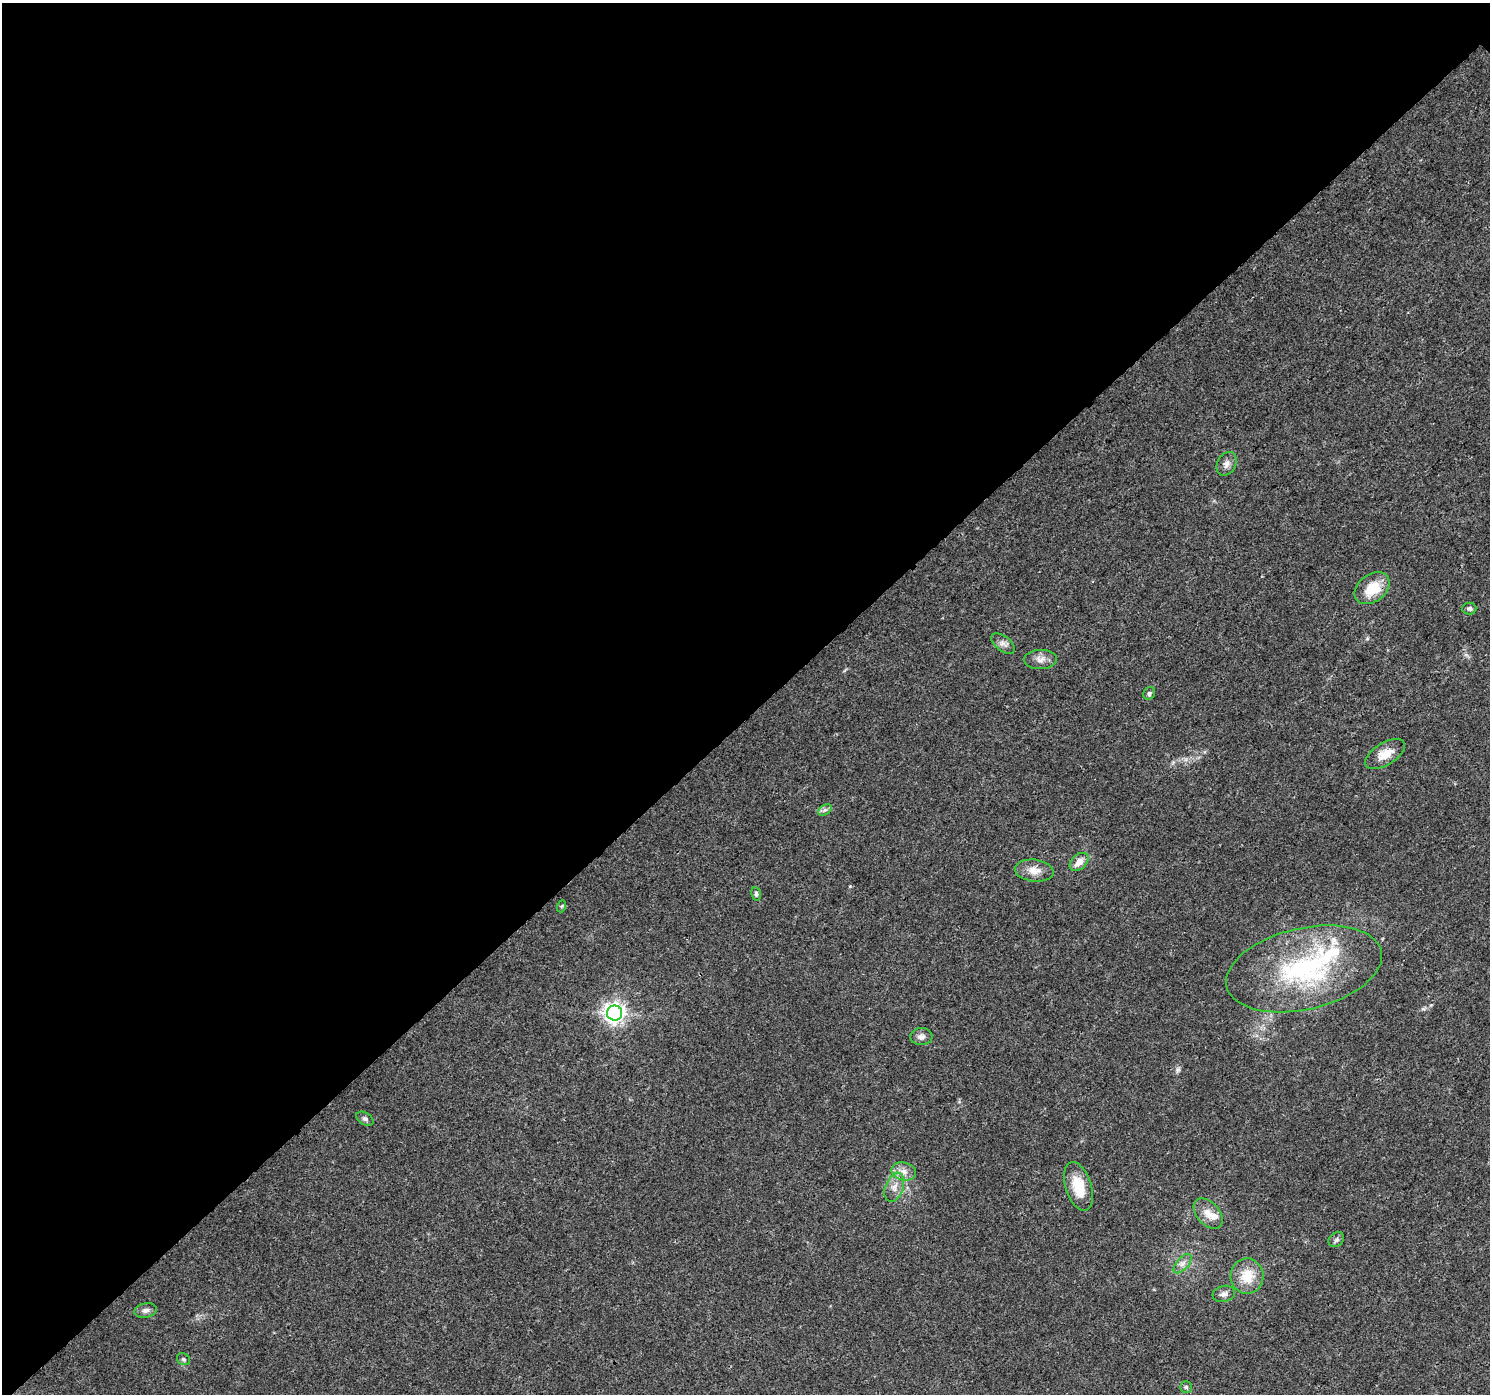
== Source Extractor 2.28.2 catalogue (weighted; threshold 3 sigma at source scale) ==
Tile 5 of 4 x 4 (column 1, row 2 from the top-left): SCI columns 77-1564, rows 3075-4466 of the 6098 x 6083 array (HDU 1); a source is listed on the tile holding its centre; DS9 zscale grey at full resolution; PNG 1492 x 1396 px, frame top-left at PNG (2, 3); each listed source drawn as its Kron ellipse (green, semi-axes under 4 px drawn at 4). Shown black and unused: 52% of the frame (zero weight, under 3 of 4 exposures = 7% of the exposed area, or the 3 px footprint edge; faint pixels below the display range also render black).
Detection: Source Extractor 2.28.2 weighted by HDU 2 'WHT'; one run over the whole footprint, this tile lists its part. Background 0.0386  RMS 0.0038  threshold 0.0172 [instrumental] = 3 sigma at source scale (4.5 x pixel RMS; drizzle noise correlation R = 1.50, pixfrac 1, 0.0396/0.0396 arcsec/px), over >= 5 px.
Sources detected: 30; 3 inside a brighter listed object's ellipse — not listed separately; the other 27 listed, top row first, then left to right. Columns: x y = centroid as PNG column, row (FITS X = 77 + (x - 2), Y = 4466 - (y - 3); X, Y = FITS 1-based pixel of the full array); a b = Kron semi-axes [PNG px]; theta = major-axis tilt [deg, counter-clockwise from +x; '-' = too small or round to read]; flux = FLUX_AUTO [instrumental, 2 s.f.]
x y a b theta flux
1227 464 12 9 63 2.1
1372 588 19 13 37 10
1469 608 7 6 - 1
1003 644 14 7 -38 1.8
1040 659 16 9 3 2.8
1149 693 6 5 - 0.93
1385 754 22 11 31 5.4
825 810 7 5 33 0.91
1079 862 11 7 40 3.5
1034 871 19 11 -7 4.3
756 894 7 5 -81 0.8
562 906 6 4 71 0.44
1304 969 79 40 13 60
615 1013 7 7 - 230
921 1037 11 8 3 1.9
365 1119 9 6 -31 0.99
904 1171 12 9 -14 2.9
1078 1186 25 13 -72 9.8
894 1187 15 9 70 3.2
1208 1214 18 11 -48 4.2
1336 1239 8 6 39 0.96
1183 1264 11 6 48 1.9
1247 1276 17 16 - 8.7
1224 1294 11 8 15 1.7
146 1310 11 7 11 1.7
183 1359 7 5 -32 0.74
1186 1387 6 6 - 0.66